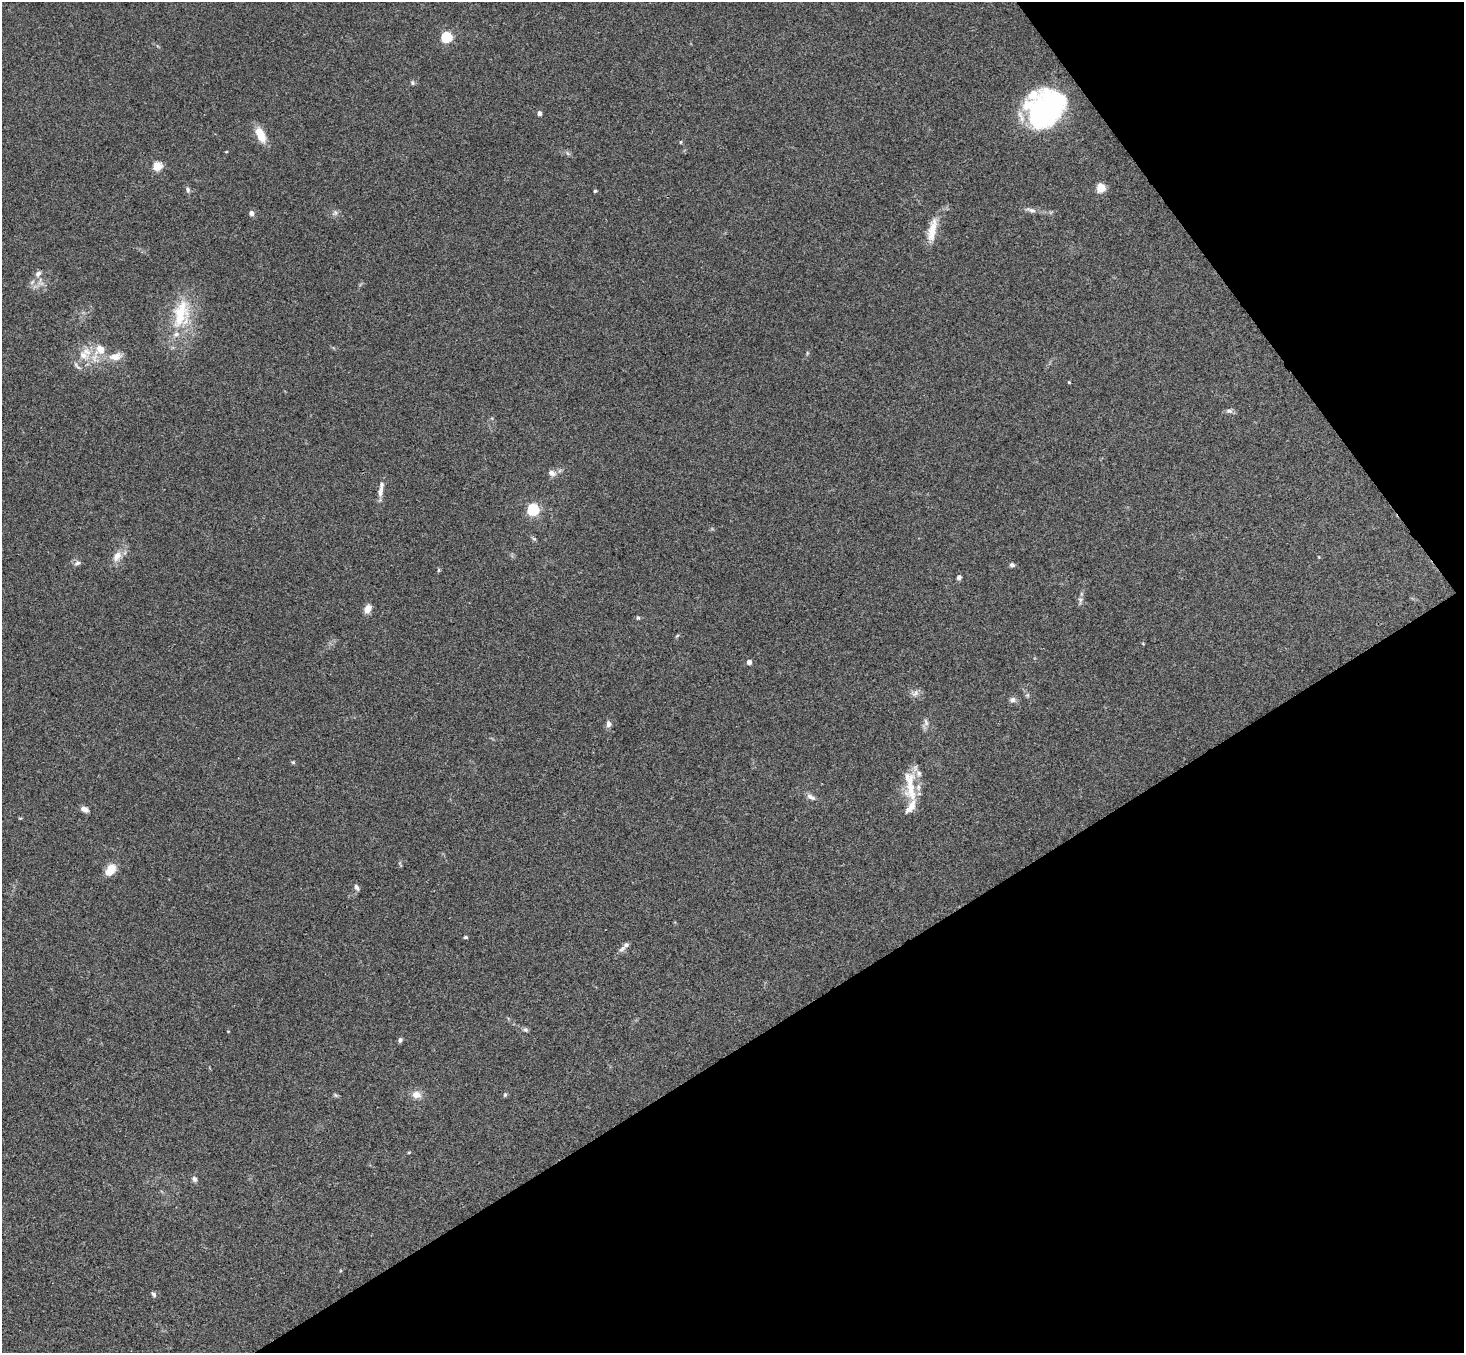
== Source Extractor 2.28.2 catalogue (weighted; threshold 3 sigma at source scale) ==
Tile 12 of 4 x 4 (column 4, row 3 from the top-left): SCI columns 4437-5898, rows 1682-3032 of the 5948 x 5929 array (HDU 1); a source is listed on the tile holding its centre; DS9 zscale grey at full resolution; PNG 1466 x 1355 px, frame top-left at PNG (2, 2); no overlay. Shown black and unused: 30% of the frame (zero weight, under 3 of 4 exposures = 6% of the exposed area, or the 3 px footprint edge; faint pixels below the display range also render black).
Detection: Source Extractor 2.28.2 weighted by HDU 2 'WHT'; one run over the whole footprint, this tile lists its part. Background 0.204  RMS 0.0082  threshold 0.0368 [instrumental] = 3 sigma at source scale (4.5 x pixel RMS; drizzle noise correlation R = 1.50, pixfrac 1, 0.05/0.05 arcsec/px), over >= 5 px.
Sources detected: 62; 2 inside a brighter object's white glare — not listed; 5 inside a brighter listed object's ellipse — not listed separately; the other 55 listed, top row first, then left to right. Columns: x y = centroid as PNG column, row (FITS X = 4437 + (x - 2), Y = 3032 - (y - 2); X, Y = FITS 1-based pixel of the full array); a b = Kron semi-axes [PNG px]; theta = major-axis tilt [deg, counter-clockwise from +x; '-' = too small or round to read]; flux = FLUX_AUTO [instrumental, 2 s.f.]
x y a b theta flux
446 37 5 5 - 71
412 83 6 5 - 1.3
539 113 4 4 - 3.7
1039 113 39 32 -28 75
261 135 18 9 -64 14
681 142 5 3 - 0.73
226 152 4 3 - 0.73
157 166 5 5 - 39
1101 188 5 5 - 37
188 189 8 5 -71 2.1
595 191 4 4 - 1
1031 210 15 5 -14 3.5
251 213 7 6 - 2.7
335 213 7 5 79 2
932 230 33 9 78 13
38 274 8 6 49 3.2
181 314 44 23 81 41
100 349 17 15 46 14
83 355 15 11 -24 11
115 357 17 9 10 8.4
77 366 16 4 -48 2.5
1069 382 3 3 - 0.72
1229 411 9 6 -9 2.3
552 473 9 7 -20 4.1
380 491 18 6 82 5.9
533 510 5 5 - 100
117 556 15 10 58 7.6
77 563 9 6 20 2.5
1012 565 6 5 - 1.9
438 570 6 4 89 0.89
959 577 5 5 - 2.5
1080 600 10 5 90 2.4
367 609 9 7 66 7.1
638 618 5 4 - 1.1
677 636 6 3 21 1
749 662 4 4 - 5.3
915 693 12 6 44 3.2
1012 700 8 6 -6 2.9
926 722 11 6 -78 2.9
608 724 9 6 85 3
293 762 6 3 -19 1
911 792 29 17 -85 22
811 797 12 6 -33 3.7
85 809 10 6 -27 3.7
111 869 11 7 58 16
357 887 9 5 -60 2.4
465 937 5 4 - 1.1
626 945 9 6 29 2.9
526 1030 7 5 -30 1.7
400 1040 6 5 - 2
335 1095 6 4 -70 1.1
416 1095 11 9 -7 6.5
505 1095 6 4 67 1.2
194 1179 8 6 -73 2.2
153 1294 8 5 -57 1.7